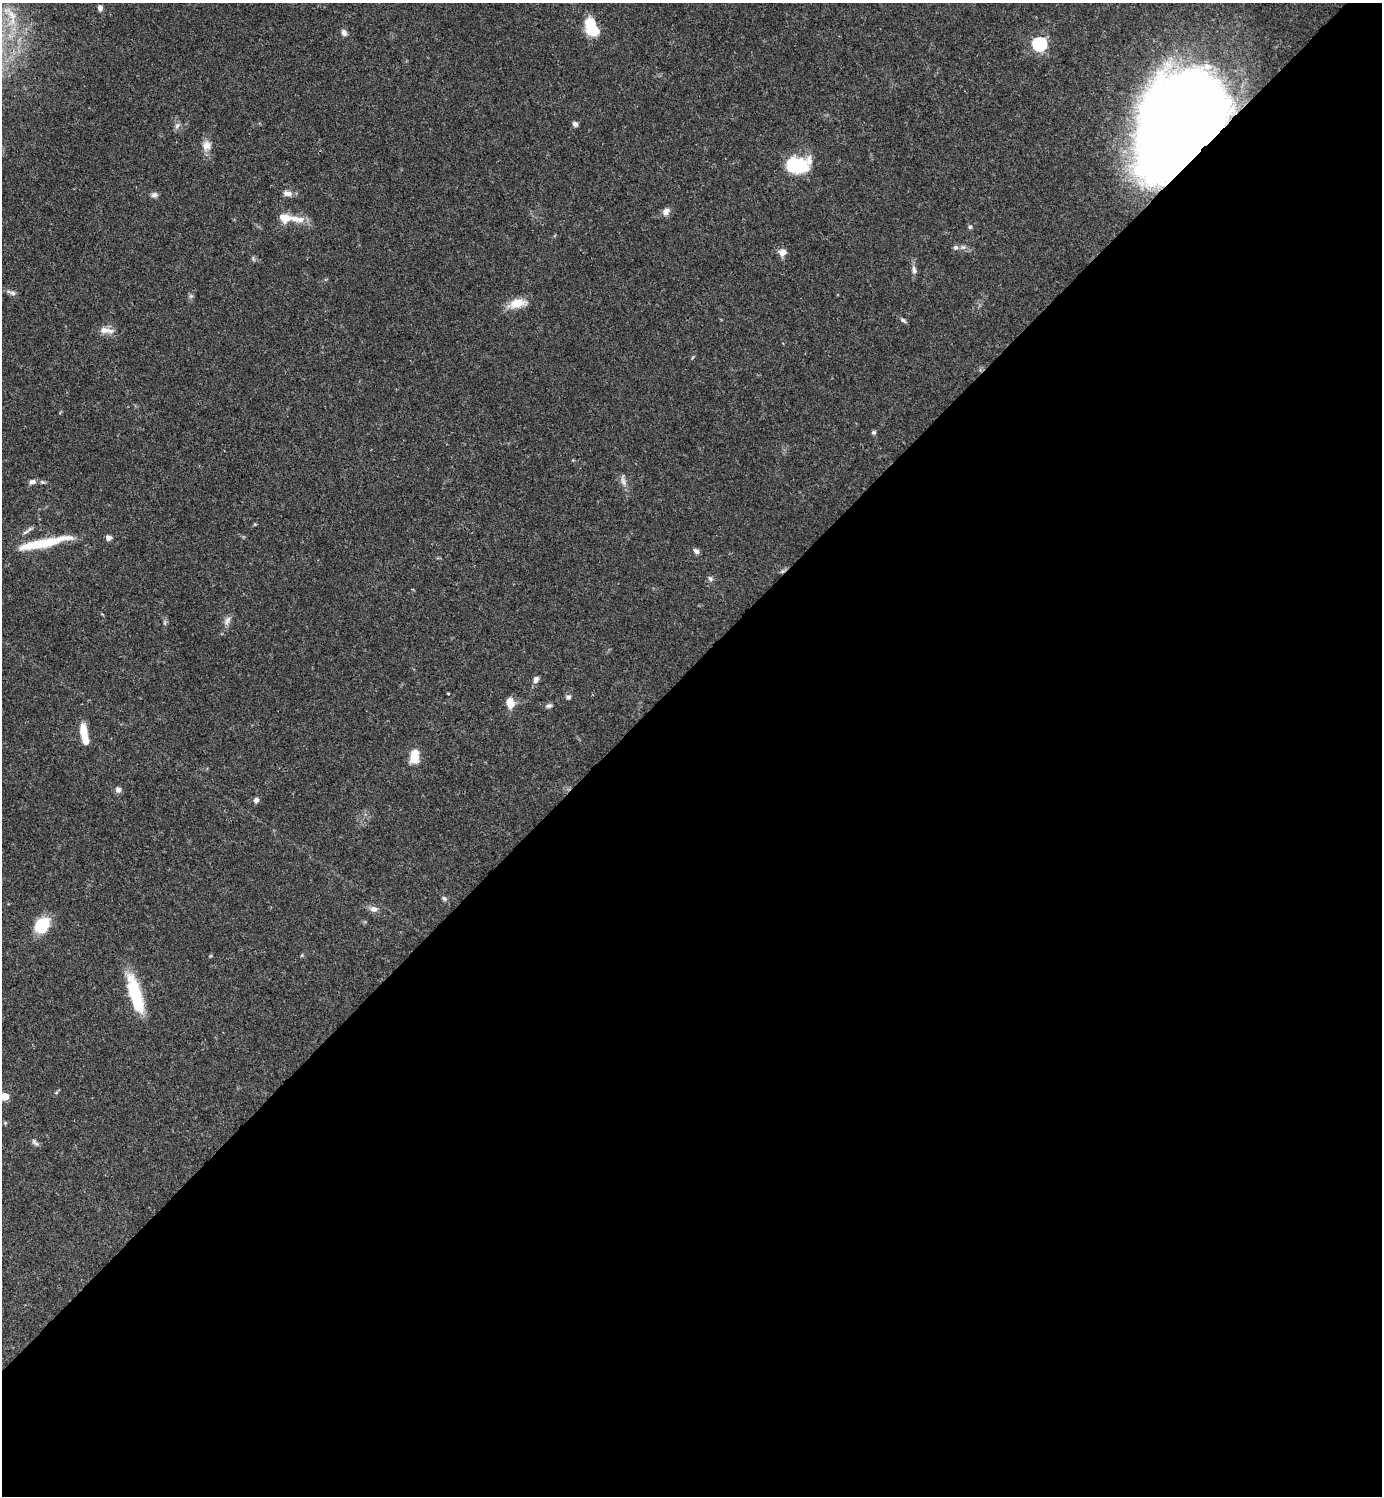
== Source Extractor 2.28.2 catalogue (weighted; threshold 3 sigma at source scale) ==
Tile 15 of 4 x 4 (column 3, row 4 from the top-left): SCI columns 3062-4441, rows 1-1494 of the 5979 x 5980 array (HDU 1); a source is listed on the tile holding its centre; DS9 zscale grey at full resolution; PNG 1384 x 1498 px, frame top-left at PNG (2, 3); no overlay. Shown black and unused: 55% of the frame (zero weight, under 3 of 4 exposures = <1% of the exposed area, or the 3 px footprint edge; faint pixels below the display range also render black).
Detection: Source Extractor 2.28.2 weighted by HDU 2 'WHT'; one run over the whole footprint, this tile lists its part. Background 0.0382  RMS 0.0026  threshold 0.0119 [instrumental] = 3 sigma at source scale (4.5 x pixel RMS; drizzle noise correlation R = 1.50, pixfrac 1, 0.05/0.05 arcsec/px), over >= 5 px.
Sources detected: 55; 2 inside a brighter object's white glare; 1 cosmic-ray / hot-pixel residue — not listed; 3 inside a brighter listed object's ellipse — not listed separately; the other 49 listed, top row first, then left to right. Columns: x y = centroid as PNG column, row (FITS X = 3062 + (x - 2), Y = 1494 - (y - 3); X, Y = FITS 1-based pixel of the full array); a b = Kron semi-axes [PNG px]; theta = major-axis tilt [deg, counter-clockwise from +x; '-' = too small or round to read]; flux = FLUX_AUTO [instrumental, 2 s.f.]
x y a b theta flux
100 8 6 5 - 0.99
590 24 19 11 84 7
344 33 9 7 -63 0.91
1039 44 6 6 - 51
1178 121 70 59 65 460
575 124 6 5 - 0.86
177 125 9 6 50 0.81
207 145 14 12 75 2.3
796 165 16 10 -1 27
287 193 13 7 -11 1.4
154 195 8 7 - 0.87
666 212 10 8 50 1.4
284 218 12 9 -22 3.8
296 219 24 8 -9 3.7
970 227 5 5 - 0.48
956 247 7 6 - 0.77
783 252 9 8 - 1.8
253 259 7 4 -54 0.41
914 270 12 6 -79 1.1
12 292 12 6 -16 0.96
517 303 22 11 13 4.5
903 320 9 5 -40 0.62
105 330 21 8 -4 2.3
874 432 6 5 - 0.49
623 481 13 6 -68 1.3
32 482 9 6 14 1.1
42 482 6 5 - 0.47
255 524 4 3 - 0.27
25 532 13 4 30 0.91
108 538 6 6 - 1
47 542 57 9 14 11
696 551 8 6 -43 0.84
710 578 9 5 -44 0.64
227 620 13 7 64 1.3
536 680 8 6 66 1.2
569 697 7 6 - 0.67
510 703 10 8 -72 3.6
549 706 8 6 12 0.68
84 732 18 8 -82 4.6
414 756 15 9 82 4.7
118 790 8 7 - 0.99
256 800 6 6 - 0.91
444 899 7 5 -44 0.61
374 909 11 8 -2 1.3
42 925 14 11 45 11
135 993 41 13 -75 14
5 1096 5 5 - 5.8
5 1123 5 5 - 0.33
35 1142 12 5 -49 0.77
Overlapping masked pixels (flux is a lower limit): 1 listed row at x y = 1178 121
Isophote crosses this tile's border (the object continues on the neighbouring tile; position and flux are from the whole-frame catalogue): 1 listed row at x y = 5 1096